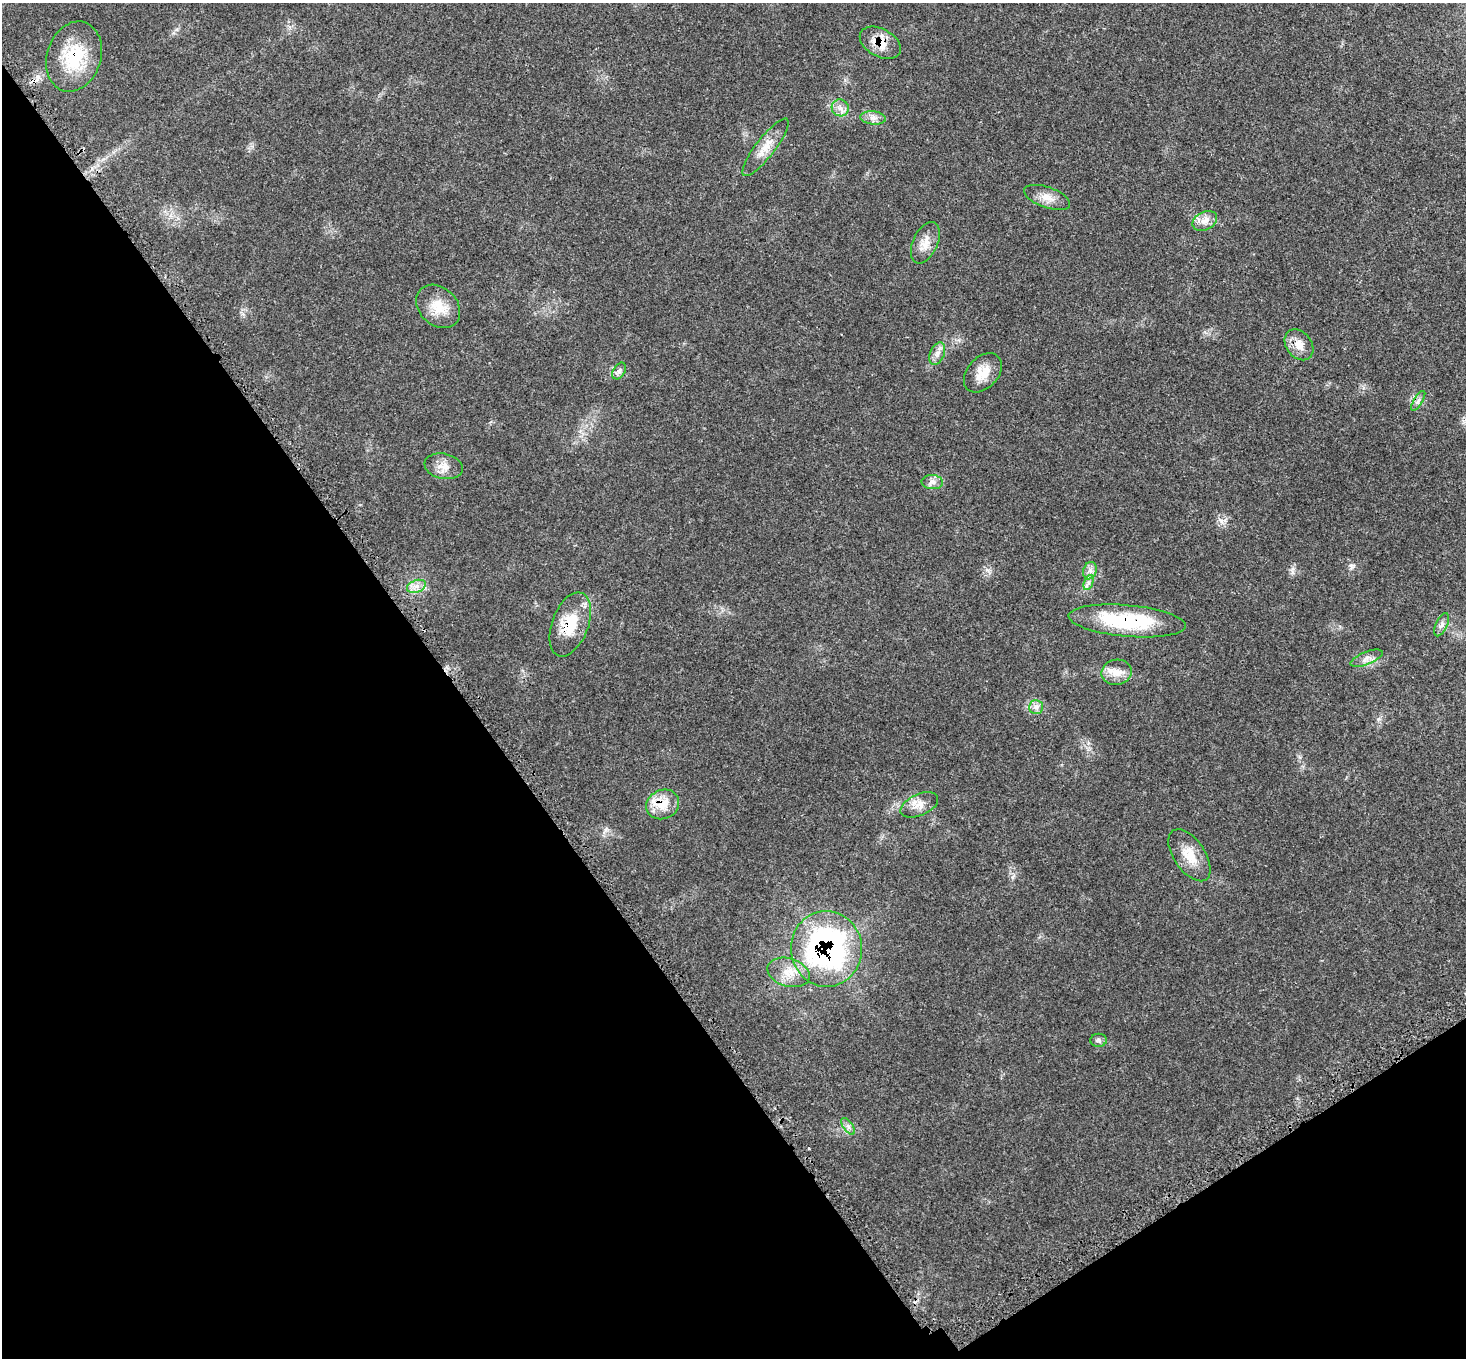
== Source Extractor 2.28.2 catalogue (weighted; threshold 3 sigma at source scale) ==
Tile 14 of 4 x 4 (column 2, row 4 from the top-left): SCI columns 1540-3003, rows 281-1636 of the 6034 x 6057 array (HDU 1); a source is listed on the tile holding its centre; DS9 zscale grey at full resolution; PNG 1468 x 1360 px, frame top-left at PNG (2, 3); each listed source drawn as its Kron ellipse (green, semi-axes under 4 px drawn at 4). Shown black and unused: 35% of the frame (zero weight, under 3 of 5 exposures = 4% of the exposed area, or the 3 px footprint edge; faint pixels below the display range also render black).
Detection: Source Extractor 2.28.2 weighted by HDU 2 'WHT'; one run over the whole footprint, this tile lists its part. Background 0.0464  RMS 0.0031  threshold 0.0142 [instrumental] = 3 sigma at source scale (4.5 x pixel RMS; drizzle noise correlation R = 1.50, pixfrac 1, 0.05/0.05 arcsec/px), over >= 5 px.
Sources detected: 33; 1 inside a brighter listed object's ellipse — not listed separately; the other 32 listed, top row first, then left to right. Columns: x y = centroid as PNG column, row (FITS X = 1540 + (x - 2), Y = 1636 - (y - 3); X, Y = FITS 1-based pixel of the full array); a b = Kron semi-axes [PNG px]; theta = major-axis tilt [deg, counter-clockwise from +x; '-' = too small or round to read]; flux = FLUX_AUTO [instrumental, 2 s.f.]
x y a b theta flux
880 43 22 14 -28 5.9
74 57 36 27 72 16
840 108 8 8 - 1.8
873 118 13 6 -6 1.8
765 147 35 9 52 5
1047 197 24 10 -19 3.5
1205 221 13 9 28 2.5
925 243 22 12 66 3.9
438 306 24 19 -43 6.7
1299 345 17 12 -51 3.6
937 354 12 7 68 1.8
619 371 9 6 60 0.98
983 373 22 15 48 5.4
1418 401 11 3 58 0.71
444 466 19 12 -11 3.3
932 482 11 7 -4 1.5
1090 571 9 6 69 1.4
1088 583 8 4 72 0.96
416 586 10 6 19 1.7
1127 621 59 15 -5 26
570 624 33 18 70 11
1442 625 12 6 66 1.2
1367 658 17 6 22 1.9
1117 672 15 12 11 3.4
1036 707 7 7 - 1.3
663 804 17 14 26 5.6
919 805 20 10 23 3.4
1189 855 29 15 -56 6.6
826 949 38 35 -87 79
789 972 22 14 -16 5.5
1098 1040 8 6 -1 0.89
848 1126 10 5 -54 1
Overlapping masked pixels (flux is a lower limit): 6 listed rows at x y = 880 43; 74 57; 1127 621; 570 624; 663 804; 826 949
Unlisted compact peaks at least as high as the median listed source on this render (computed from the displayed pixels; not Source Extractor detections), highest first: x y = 1221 521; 1378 719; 1351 565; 987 570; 1292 569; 1012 877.